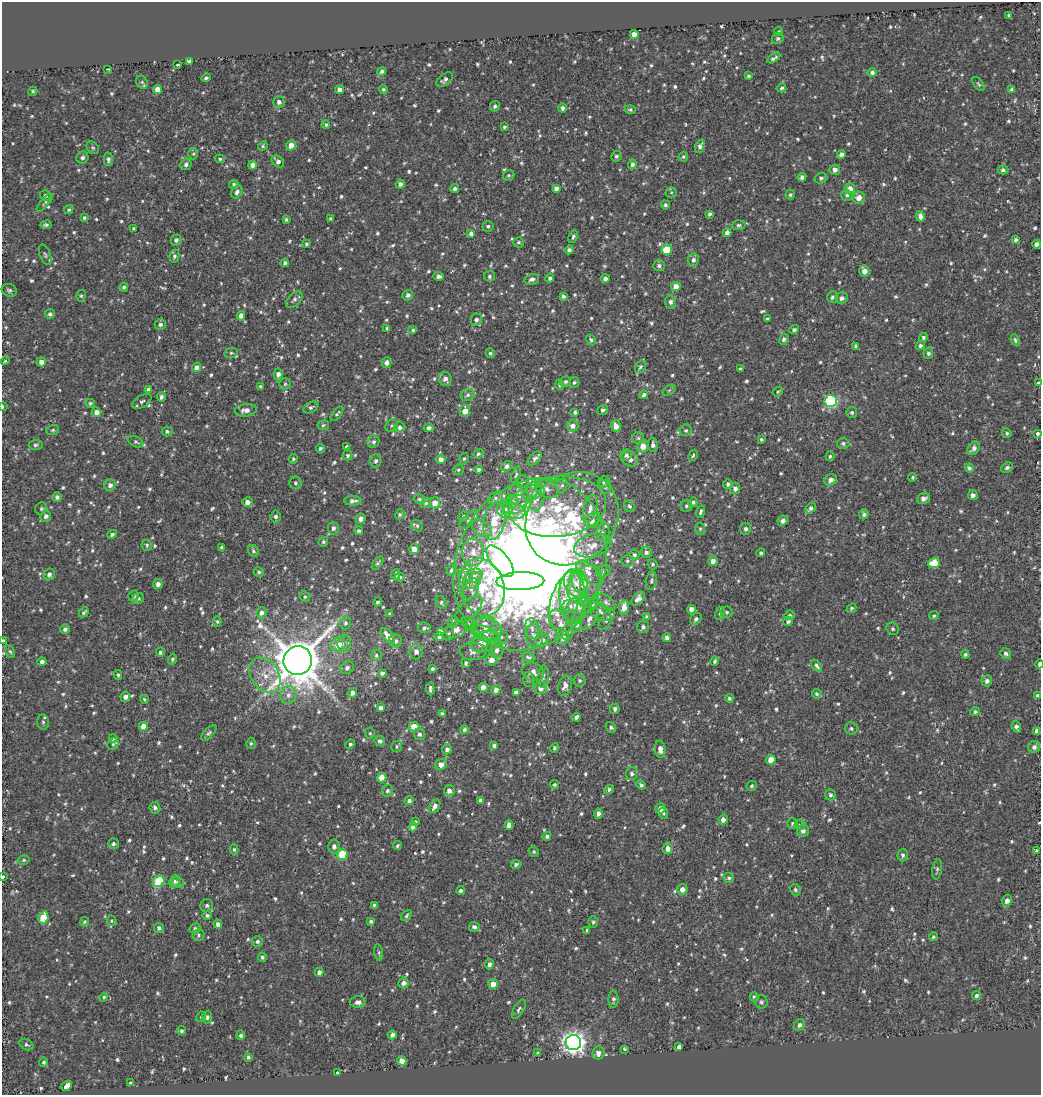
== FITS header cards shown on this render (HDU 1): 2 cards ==
NAXIS1  =                 1039
NAXIS2  =                 1093

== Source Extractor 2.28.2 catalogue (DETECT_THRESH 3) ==
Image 1039 x 1093 px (HDU 1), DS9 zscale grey, 1 PNG px = 1 image px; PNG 1043 x 1097 px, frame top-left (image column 1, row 1093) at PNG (2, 2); each listed source drawn as its Kron ellipse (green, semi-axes under 4 px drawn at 4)
Background -0.00299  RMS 0.029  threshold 0.0871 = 3 sigma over >= 5 px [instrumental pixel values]
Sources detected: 1043; of the 1043, the 500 brightest by FLUX_AUTO listed and drawn (543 fainter detections omitted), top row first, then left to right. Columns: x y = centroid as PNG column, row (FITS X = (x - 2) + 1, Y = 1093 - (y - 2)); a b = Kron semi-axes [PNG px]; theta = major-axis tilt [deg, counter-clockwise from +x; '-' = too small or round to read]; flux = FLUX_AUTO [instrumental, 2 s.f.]
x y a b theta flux
1009 16 4 3 - 4.3
779 31 4 4 - 3.3
634 34 4 4 - 20
778 38 6 5 - 4.2
774 58 7 3 33 4.9
189 62 4 4 - 5.7
177 65 3 3 - 5.7
108 69 3 2 - 3.6
382 71 4 4 - 5.3
872 72 4 4 - 5.4
748 76 3 3 - 3.3
206 78 5 4 - 4.8
445 80 9 5 38 7.5
142 82 7 5 -60 3.4
978 84 8 4 -53 3.5
782 88 4 3 - 4
157 89 4 4 - 20
383 89 4 4 - 3.4
1012 89 4 3 - 4
339 90 4 4 - 9
33 91 4 4 - 3.7
279 102 6 5 - 7
495 106 5 4 - 4.9
562 108 5 4 - 5.3
630 110 5 4 - 4
326 125 4 4 - 3.5
504 127 4 3 - 3.2
291 145 5 5 - 20
263 146 5 4 - 3.3
700 146 7 4 67 7.2
93 148 7 5 -44 3.4
193 154 6 5 - 3.4
841 154 4 4 - 7.6
616 156 5 5 - 4.9
683 157 5 4 - 3.2
82 158 6 6 - 6.4
108 159 7 4 90 6
220 159 5 4 - 3.4
278 161 7 5 -43 7.6
186 164 6 5 - 7.2
632 164 5 4 - 5.1
253 165 4 4 - 13
835 170 5 5 - 9.7
1003 170 5 4 - 5.2
508 175 6 5 - 3.5
802 177 4 4 - 7.6
821 178 6 5 - 4.5
234 184 5 4 - 4.4
400 184 4 4 - 7.1
455 188 4 4 - 5.1
556 188 4 4 - 7.3
850 189 5 5 - 20
237 192 7 5 61 6.4
671 192 5 5 - 3.2
790 195 5 4 - 3.3
847 195 5 5 - 4.8
45 196 5 5 - 5
859 198 6 6 - 17
45 203 11 4 49 4
665 205 4 4 - 4.5
69 209 5 4 - 3.3
710 214 4 3 - 4.4
920 216 5 4 - 9.4
84 218 4 4 - 3.7
331 219 4 4 - 3.2
286 220 4 3 - 3.4
46 225 5 4 - 4.2
739 225 6 5 - 3.9
488 226 5 5 - 3.9
134 229 4 3 - 4
471 233 4 4 - 6.4
727 233 4 4 - 9.2
573 237 6 4 66 3.7
176 240 5 5 - 5.8
1016 240 4 3 - 4.6
518 242 5 5 - 3.7
306 244 4 4 - 3.4
1037 244 4 4 - 6.6
569 250 4 4 - 6.2
667 250 5 5 - 74
45 255 11 5 -68 4.4
174 256 6 5 - 4.5
693 260 6 5 - 6.9
285 263 4 3 - 4
659 266 5 5 - 5.1
864 271 6 5 - 15
439 276 5 4 - 6.5
489 276 5 5 - 3.9
550 278 4 4 - 4.3
532 279 7 5 13 6.4
605 279 4 4 - 8.5
124 287 4 4 - 4.1
676 287 5 4 - 20
9 290 8 6 -20 5.5
408 295 5 5 - 7.1
81 296 6 4 75 3.2
563 296 4 3 - 4.8
832 297 6 5 - 5.8
842 298 6 5 - 8.5
294 299 10 6 48 6.9
671 302 6 5 - 6.7
50 314 5 4 - 5.2
241 316 5 4 - 13
476 319 6 5 - 6.8
767 319 4 3 - 3.3
160 324 6 5 - 5.4
387 328 3 3 - 4
413 330 4 4 - 3.4
794 330 5 4 - 4.6
923 337 5 4 - 3.7
784 339 5 4 - 6.2
591 340 6 4 -58 3.9
1015 340 6 4 -65 3.8
920 345 5 4 - 4.4
856 346 4 3 - 3.9
231 353 6 5 - 3.9
490 353 5 4 - 3.3
928 353 5 5 - 4.8
5 361 4 4 - 3.4
41 362 5 4 - 10
387 363 5 5 - 8.4
196 367 5 4 - 7.9
640 367 7 5 59 4.4
740 369 4 3 - 3.6
278 374 6 4 89 11
445 379 7 6 - 10
565 382 6 5 - 4.7
574 382 5 5 - 3.4
1039 383 3 3 - 15
285 384 5 5 - 3.3
560 385 5 4 - 4.8
260 387 4 3 - 3.3
148 389 4 3 - 5
669 390 7 4 37 3.3
778 392 5 4 - 4.1
467 395 7 6 - 5.8
644 395 4 4 - 6.5
161 397 5 4 - 6.3
142 401 11 6 31 6.3
831 401 6 6 - 270
90 403 5 5 - 3.5
2 407 4 2 - 4.9
311 407 8 5 29 4.6
246 410 11 6 6 13
603 410 6 4 38 4.8
465 411 5 5 - 19
96 412 5 5 - 14
575 412 4 4 - 3.9
852 412 5 5 - 4
337 414 9 3 50 3.3
323 425 6 5 - 3.2
392 426 7 5 43 3.8
572 426 6 5 - 10
616 426 6 5 - 14
400 427 6 5 - 5.8
429 428 5 4 - 7.3
53 430 6 5 - 3.7
686 430 6 5 - 3.9
167 431 5 5 - 4.8
1007 433 5 4 - 3.6
1037 433 3 3 - 43
638 438 6 5 - 3.6
761 439 3 3 - 3.3
136 442 8 5 -29 4
374 442 6 5 - 6
843 443 6 5 - 4.7
36 445 7 5 4 4.2
653 445 7 5 -86 5.9
347 446 4 3 - 4.3
643 446 6 5 - 22
320 448 4 4 - 3.8
974 448 7 5 51 10
478 454 5 4 - 3.3
348 455 5 5 - 3.8
626 455 6 5 - 4.8
693 455 6 4 62 4.2
830 456 5 4 - 3.4
535 458 8 5 43 6.2
293 459 5 4 - 3.8
441 459 4 4 - 12
464 459 6 4 71 3.7
630 459 9 7 -35 13
376 461 6 5 - 5.4
507 466 6 5 - 6.3
969 468 4 4 - 4.3
1007 468 6 5 - 5.5
479 469 4 4 - 5.2
458 470 5 5 - 3.4
516 475 9 4 71 4
913 477 4 4 - 3.4
831 480 6 5 - 9.5
522 481 7 6 - 4.9
604 482 6 5 - 3.5
295 483 6 6 - 4.2
728 484 4 4 - 4.5
110 485 6 5 - 8.4
562 485 7 5 73 4.8
605 487 7 6 - 4.1
735 488 5 5 - 7.2
547 489 11 8 -27 11
532 493 10 6 32 9.6
519 495 12 9 -60 15
973 495 5 5 - 8.9
57 497 4 4 - 6.1
496 498 8 5 29 6.1
537 498 14 6 75 15
923 498 6 5 - 9.8
419 499 6 4 -9 3.6
353 501 8 4 1 7.1
512 501 6 6 - 5.5
247 502 5 5 - 10
693 502 5 4 - 4.3
426 503 5 4 - 3.3
435 503 5 5 - 18
515 505 12 8 26 15
558 506 49 30 6 180
629 506 6 5 - 4
686 506 6 6 - 4
811 508 6 4 53 6.3
41 509 6 5 - 3.6
505 509 8 8 - 12
590 509 14 6 75 11
514 512 11 7 -4 12
701 512 6 3 72 4.5
399 514 5 4 - 4.2
864 514 5 4 - 4.5
46 516 5 5 - 6.7
276 517 6 5 - 5.9
463 517 5 4 - 3.4
361 519 5 4 - 11
572 519 50 43 45 290
469 520 12 5 44 6.9
494 521 19 10 78 48
592 521 7 6 - 13
783 521 5 4 - 8.8
417 526 6 5 - 4.2
333 528 6 5 - 6.3
482 528 11 7 -34 10
700 529 6 5 - 3.5
746 529 6 5 - 6.3
359 531 4 4 - 4.6
603 532 9 6 76 8.3
112 534 5 4 - 5.9
323 542 5 4 - 3.2
147 545 5 5 - 3.5
592 545 19 11 14 32
221 547 3 3 - 3.7
414 549 5 4 - 12
253 551 6 5 - 4.3
473 552 14 11 88 25
646 552 6 5 - 7.2
761 553 4 4 - 4
634 555 5 5 - 3.8
500 561 19 8 -51 120
627 561 6 5 - 4
713 561 5 4 - 13
378 563 8 4 51 3.5
934 563 6 5 - 36
530 564 89 73 64 4100
652 564 5 4 - 3.2
452 570 5 5 - 6.1
604 571 7 5 38 5.2
259 572 5 4 - 4.1
588 573 15 8 -45 19
49 574 6 5 - 6.2
396 575 5 4 - 4.8
474 576 8 7 - 8.3
400 577 5 4 - 3.3
466 577 8 7 - 8.5
472 581 9 8 - 11
520 581 24 9 1 260
579 581 12 8 -71 16
651 581 9 5 80 5.6
158 584 5 5 - 8.7
576 584 15 11 -57 24
585 584 20 14 52 40
482 587 29 22 -73 130
471 589 11 7 65 11
133 596 5 5 - 5
572 596 27 13 -88 45
305 597 5 5 - 3.5
138 598 6 5 - 4.3
638 599 8 5 49 10
583 600 5 5 - 5.3
565 601 30 14 72 65
378 602 4 3 - 4
441 602 7 5 -58 4.6
606 602 10 6 -44 7.1
592 605 9 4 49 4.3
570 606 7 6 - 6.8
577 606 9 7 -31 17
624 607 7 5 85 18
851 608 5 4 - 3.3
469 609 17 8 42 14
691 609 4 4 - 12
600 611 12 8 -35 8.8
84 612 6 3 45 3.9
727 612 6 5 - 4.3
261 613 6 5 - 8.9
389 614 3 3 - 3.2
720 614 6 5 - 3.9
790 615 5 5 - 3.7
934 616 5 4 - 3.4
646 617 4 3 - 3.5
590 619 13 6 54 8.6
607 619 12 5 55 6.2
696 619 6 5 - 6.7
453 621 5 5 - 3.6
217 622 5 4 - 3.5
788 622 5 4 - 4.8
345 623 6 5 - 4.4
468 624 8 5 -40 4.4
484 624 11 7 24 14
561 624 17 9 -59 20
577 625 7 5 68 4.7
643 627 6 6 - 7
424 628 6 5 - 5.4
532 628 10 6 -80 9.1
65 629 5 4 - 6.3
486 629 16 10 -12 34
893 629 6 5 - 4.1
456 630 11 7 15 15
440 631 4 4 - 6.8
448 634 7 5 71 5.2
485 634 14 7 -21 16
388 636 9 5 -49 20
534 636 12 8 -77 12
439 637 4 4 - 4.2
501 637 7 6 - 6.1
563 638 7 5 56 7.2
667 638 4 4 - 7.3
542 640 7 5 39 9.2
3 641 3 2 - 30
395 641 6 6 - 8.5
485 642 15 9 14 27
480 643 9 8 - 16
344 644 8 7 - 7.3
338 645 7 6 - 26
497 650 8 6 71 12
10 651 6 4 -61 3.3
473 651 13 8 1 12
160 652 4 4 - 4.8
416 652 7 6 - 13
1006 653 6 5 - 5.4
965 654 4 3 - 3.7
376 655 6 5 - 4.1
528 657 7 4 -17 4.2
172 659 5 4 - 4.3
298 660 14 14 - 7900
492 660 6 5 - 15
715 661 5 4 - 4.7
42 662 4 4 - 6.7
466 663 5 3 - 4
1039 664 4 2 - 23
817 666 7 4 -50 5
347 668 7 6 - 5.9
432 669 4 3 - 4.3
533 672 11 9 -21 11
382 673 4 4 - 5.8
118 675 5 3 - 3.4
265 675 19 14 -57 40
543 677 11 5 85 6.1
529 679 7 5 -88 4.4
580 681 6 6 - 4.3
987 681 5 5 - 6.8
565 686 10 6 74 11
483 687 4 4 - 15
541 688 6 6 - 13
430 689 6 3 -87 5.2
496 690 5 4 - 9.4
516 692 4 4 - 6.1
352 693 5 4 - 9.5
817 694 5 4 - 3.3
288 695 9 7 75 12
1038 695 4 3 - 23
125 697 5 5 - 10
729 698 4 4 - 3.6
144 699 4 4 - 3.3
381 708 4 4 - 8.9
615 709 5 4 - 6
975 712 4 4 - 4.2
442 714 4 3 - 5.4
576 717 4 3 - 5.4
43 722 8 5 -88 4.6
143 726 4 4 - 23
414 727 5 5 - 44
611 727 6 4 -51 5
1016 727 6 4 -70 6.7
851 728 6 6 - 4.2
464 730 4 4 - 4.6
1037 731 4 4 - 120
209 733 10 4 44 4.5
370 733 6 4 -73 3.4
419 734 6 5 - 6
113 738 4 4 - 4
380 741 5 5 - 7
251 743 5 4 - 3.3
113 744 6 5 - 3.3
350 744 5 4 - 3.7
494 745 4 4 - 5.8
397 746 6 5 - 4.1
1034 747 6 5 - 7.7
554 748 5 4 - 3.2
447 749 5 5 - 7.6
660 749 8 5 -85 12
771 760 5 4 - 32
441 764 6 5 - 15
632 773 6 5 - 5.3
382 777 5 4 - 25
554 785 5 4 - 3.4
641 785 5 4 - 4.4
752 786 5 4 - 3.2
609 789 5 4 - 4.7
387 791 6 5 - 4.5
449 791 6 5 - 9.2
830 795 6 5 - 5.1
409 801 5 4 - 6
480 801 4 4 - 6.9
435 806 7 5 60 11
155 808 6 5 - 6
660 808 5 5 - 16
598 813 5 4 - 7.4
663 813 5 4 - 3.3
723 819 5 4 - 11
415 822 4 3 - 3.2
792 824 5 5 - 4
509 825 5 4 - 11
800 825 5 5 - 4.1
413 827 4 4 - 10
803 831 6 6 - 7.9
547 836 4 4 - 5.1
113 844 5 5 - 5
334 846 7 6 - 8.2
397 846 4 3 - 3.6
668 848 6 5 - 12
234 849 5 4 - 3.3
1036 850 3 3 - 14
534 852 5 4 - 3.4
342 854 5 5 - 86
903 855 6 5 - 5.2
24 860 6 4 16 3.5
516 864 5 4 - 5.1
937 869 10 5 83 4.4
3 877 3 3 - 28
729 878 5 5 - 3.9
159 881 6 5 - 100
175 881 6 5 - 4.2
178 882 6 6 - 5.6
682 889 5 5 - 12
461 890 4 4 - 5.1
795 890 6 5 - 4.2
1007 901 6 4 74 12
207 905 6 6 - 5.6
374 905 4 3 - 3.9
207 915 5 4 - 5
407 916 6 4 50 3.5
43 918 6 5 - 46
111 921 5 4 - 3.2
371 921 4 3 - 4.3
84 922 5 4 - 3.4
593 922 6 4 -90 3.9
218 924 4 4 - 8.6
474 927 5 5 - 6.4
159 928 5 4 - 5.8
195 928 5 4 - 4.1
587 930 4 3 - 3.9
198 935 6 5 - 4.3
933 937 4 4 - 3.3
257 941 6 5 - 6
379 953 8 3 -82 3.2
262 957 5 4 - 3.7
489 964 5 4 - 6.7
319 972 4 4 - 8.4
403 983 5 5 - 8.8
493 984 5 5 - 18
976 995 4 4 - 5.1
104 997 4 4 - 3.8
754 997 5 4 - 4.8
613 999 8 5 89 4.7
358 1002 8 5 1 9.3
761 1002 6 6 - 4.9
519 1009 10 5 59 5.7
201 1017 5 4 - 3.2
207 1017 6 5 - 5.4
799 1025 6 5 - 6.2
182 1031 5 4 - 4
241 1035 5 4 - 4.4
392 1035 4 4 - 6.9
573 1043 7 7 - 1400
26 1045 7 5 -28 4.1
679 1047 3 3 - 69
625 1049 3 3 - 6.5
538 1053 4 4 - 4.3
598 1053 6 6 - 12
248 1057 4 3 - 3.5
402 1061 5 4 - 18
44 1062 4 4 - 4.4
337 1073 3 3 - 4.1
131 1083 4 3 - 4.3
66 1086 6 3 29 85
At the frame edge (FLAGS 8, measured only in part): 7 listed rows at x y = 1039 383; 2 407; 1037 433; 3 641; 1039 664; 1037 731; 3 877
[543 fainter detections neither listed nor drawn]